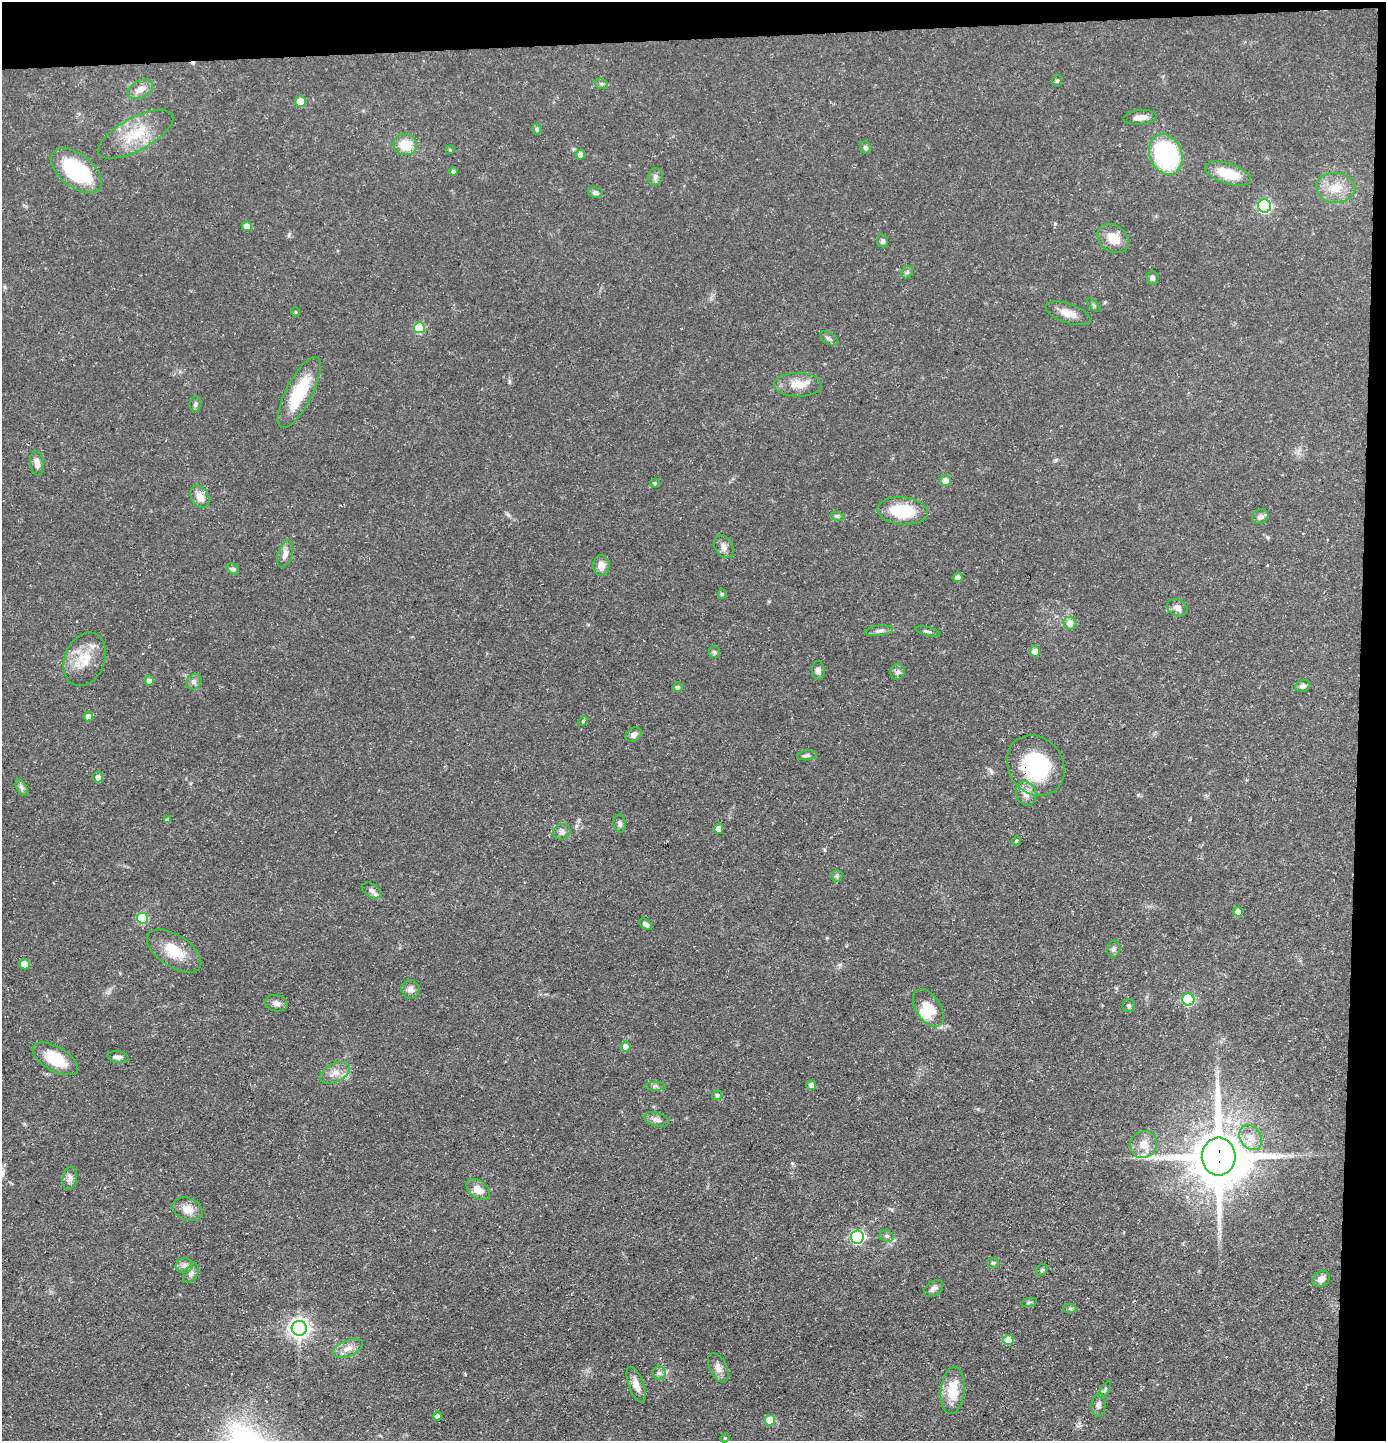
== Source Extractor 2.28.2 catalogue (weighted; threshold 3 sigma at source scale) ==
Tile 3 of 3 x 3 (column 3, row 1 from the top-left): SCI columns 2839-4222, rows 2879-4317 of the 4292 x 4317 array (HDU 1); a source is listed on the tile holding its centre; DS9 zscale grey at full resolution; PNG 1388 x 1443 px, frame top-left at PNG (2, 2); each listed source drawn as its Kron ellipse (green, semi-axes under 4 px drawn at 4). Shown black and unused: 5% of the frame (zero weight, under 3 of 5 exposures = <1% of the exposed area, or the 3 px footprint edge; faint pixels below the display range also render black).
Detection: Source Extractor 2.28.2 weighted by HDU 2 'WHT'; one run over the whole footprint, this tile lists its part. Background 0.0975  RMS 0.0046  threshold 0.0207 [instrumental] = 3 sigma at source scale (4.5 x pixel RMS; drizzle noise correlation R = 1.50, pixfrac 1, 0.05/0.05 arcsec/px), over >= 5 px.
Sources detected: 124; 1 inside a brighter object's white glare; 1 cosmic-ray / hot-pixel residue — neither listed nor drawn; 2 inside a brighter listed object's ellipse — not listed separately; the other 120 listed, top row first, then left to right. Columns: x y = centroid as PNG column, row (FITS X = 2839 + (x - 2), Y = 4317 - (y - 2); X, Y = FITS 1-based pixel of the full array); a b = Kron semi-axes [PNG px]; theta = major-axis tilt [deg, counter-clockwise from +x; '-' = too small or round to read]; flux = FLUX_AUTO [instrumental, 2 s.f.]
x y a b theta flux
1057 81 6 5 - 0.74
601 84 7 5 -18 0.9
140 89 13 8 27 3.8
301 101 5 5 - 9.7
1140 117 16 7 6 3.3
537 129 5 5 - 0.75
136 134 42 16 28 16
405 145 12 10 -11 9
865 148 6 5 - 1.1
450 150 4 4 - 0.49
1166 154 21 16 -67 62
580 155 5 5 - 2.5
76 171 29 16 -38 37
454 171 4 4 - 1
1228 174 24 10 -17 14
655 177 9 7 81 1.6
1336 188 19 15 -4 8.7
595 193 7 5 -11 1.2
1265 206 7 6 - 71
247 226 5 5 - 3
1113 239 17 13 -36 7.2
883 241 6 5 - 1.1
907 272 6 5 - 0.93
1152 278 7 6 - 1.3
1094 305 8 3 -45 0.65
296 312 5 3 - 0.4
1068 313 23 9 -18 5.2
419 328 5 5 - 24
829 338 10 5 -32 1.3
798 385 24 12 -1 7.2
299 393 39 13 63 21
195 404 7 6 - 1.2
37 463 12 7 -81 2.8
945 481 5 5 - 5
655 483 4 4 - 0.8
200 497 12 8 -60 4.4
903 511 25 13 -5 20
837 516 7 4 -18 0.85
1260 517 8 7 - 2.1
724 547 12 9 -63 2.4
285 554 14 7 72 2.9
601 565 10 8 90 3.8
233 569 6 5 - 1.1
958 577 5 4 - 3.2
722 594 5 4 - 0.78
1177 608 11 8 -29 2.6
1070 623 6 6 - 3.8
879 631 14 5 7 1.8
928 631 13 4 -13 1
1035 651 5 5 - 4.5
714 652 6 5 - 0.91
85 659 28 20 67 12
818 671 9 6 -85 2
898 672 8 7 - 1.5
149 681 5 4 - 2.3
194 682 8 7 - 1.5
1303 686 7 5 20 1.5
677 687 5 5 - 1.3
88 716 5 4 - 3.1
583 721 5 4 - 0.53
634 734 8 6 37 2
807 755 10 5 7 1.2
1036 765 32 27 -54 42
98 777 6 5 - 2.4
22 788 8 5 -59 1.2
1026 794 12 10 -71 3.6
167 820 4 4 - 0.91
620 824 9 6 -82 1.3
719 829 5 4 - 3.8
562 832 9 8 - 1.8
1016 841 5 3 - 0.46
837 876 6 6 - 0.94
371 890 10 6 -32 1.9
1238 912 5 5 - 3
142 918 5 5 - 24
646 924 7 4 -40 1.5
1114 949 8 6 79 1.3
174 951 31 16 -33 12
25 964 5 5 - 5.9
410 989 9 9 - 2.2
1188 999 6 6 - 45
276 1003 11 8 -14 2
1129 1006 6 6 - 0.86
928 1008 21 12 -56 9.5
626 1046 5 5 - 3.3
118 1057 10 6 -8 1.8
55 1059 25 12 -30 15
335 1073 16 9 27 4.1
811 1085 5 5 - 2.6
655 1086 10 4 0 1.1
717 1095 5 4 - 0.93
657 1120 13 6 -15 2.2
1251 1138 13 10 -54 5.2
1144 1144 14 13 - 5.4
1219 1156 19 17 -86 2900
70 1178 11 7 80 2.1
478 1189 13 8 -38 5.4
188 1209 16 11 -23 4.9
887 1236 7 5 -22 1
857 1237 6 6 - 72
993 1263 6 5 - 0.76
184 1265 9 7 15 1.9
1042 1270 6 5 - 0.74
191 1273 11 6 56 1.8
1321 1279 9 7 36 3
934 1288 11 7 35 1.8
1029 1302 8 3 14 0.63
1070 1308 7 4 0 0.72
299 1328 7 7 - 270
1008 1340 5 5 - 9.5
348 1348 16 8 23 3.5
718 1368 16 8 -64 3.1
659 1373 6 6 - 1.3
636 1385 18 7 -70 4
1105 1390 9 4 55 0.82
953 1391 23 12 84 11
1099 1405 11 7 85 1.9
437 1416 5 4 - 1.5
770 1420 5 5 - 11
725 1438 5 4 - 0.53
Overlapping masked pixels (flux is a lower limit): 2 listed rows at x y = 1036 765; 1219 1156